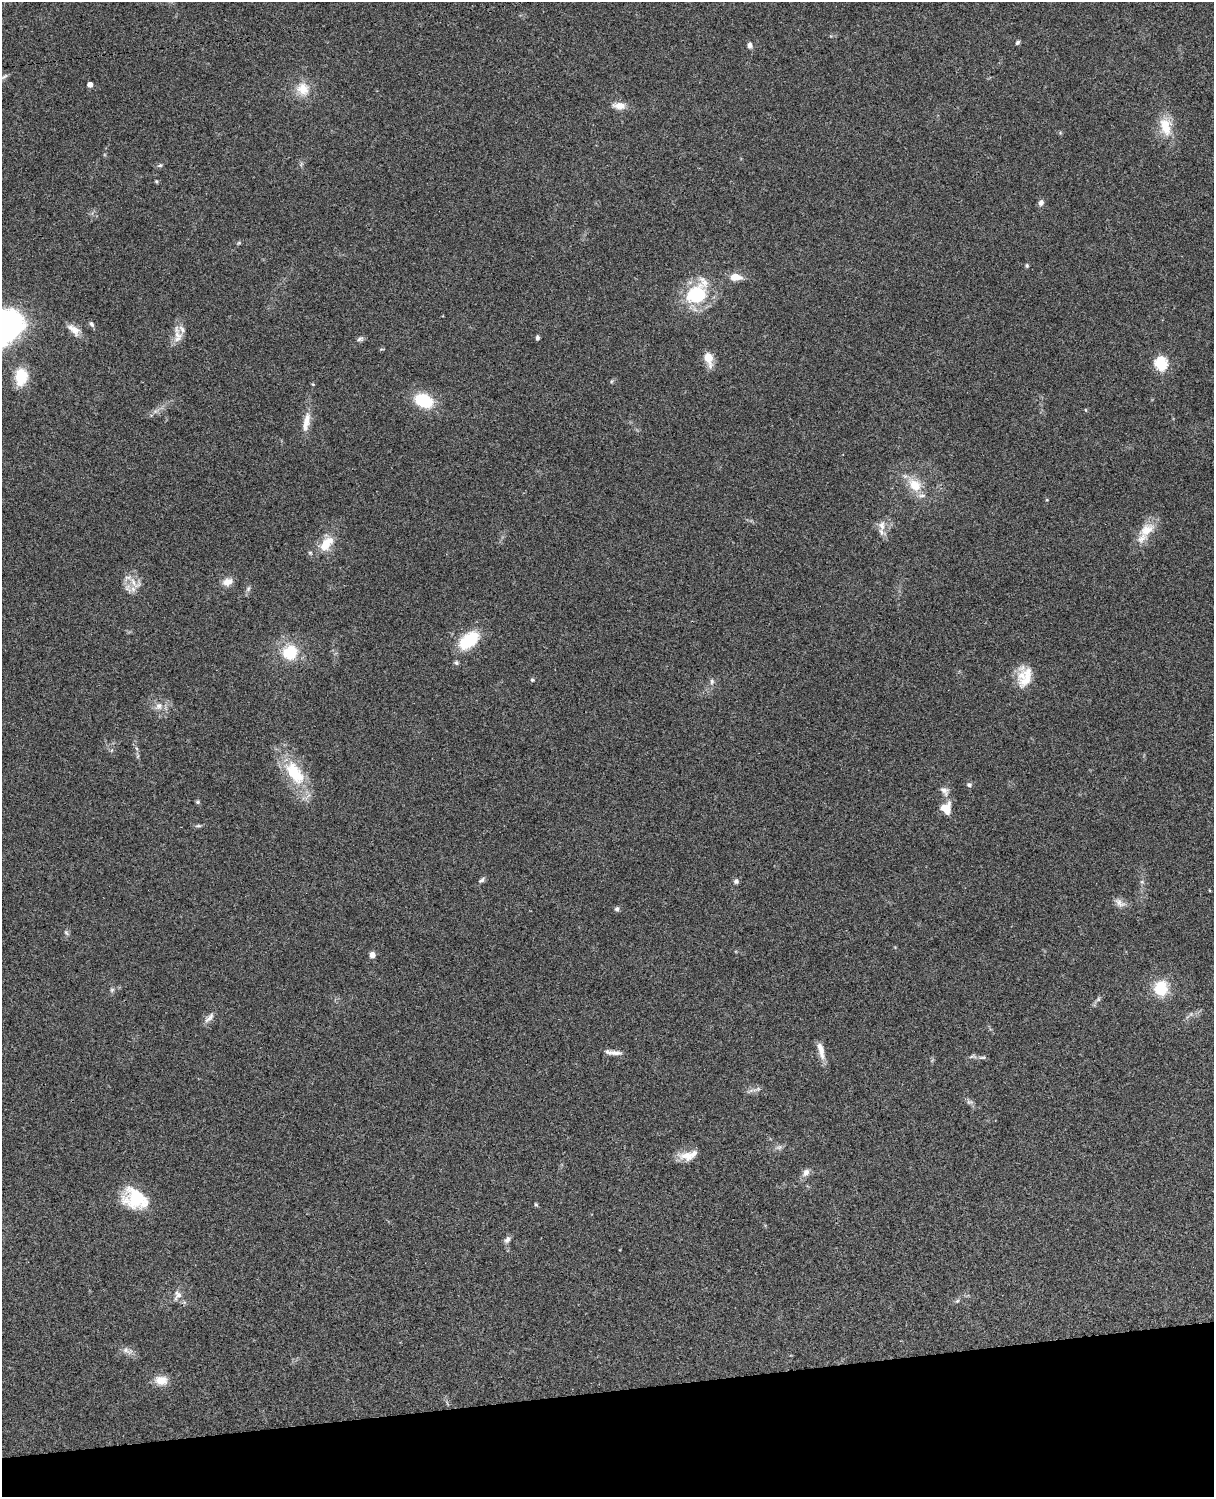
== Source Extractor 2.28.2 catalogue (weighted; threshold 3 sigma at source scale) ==
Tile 10 of 4 x 3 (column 2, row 3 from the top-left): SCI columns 1333-2544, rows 276-1770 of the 5086 x 4924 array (HDU 1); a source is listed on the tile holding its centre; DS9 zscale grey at full resolution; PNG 1216 x 1499 px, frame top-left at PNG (2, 2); no overlay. Shown black and unused: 7% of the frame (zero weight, under 3 of 4 exposures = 6% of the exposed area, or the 3 px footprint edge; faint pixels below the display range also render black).
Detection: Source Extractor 2.28.2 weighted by HDU 2 'WHT'; one run over the whole footprint, this tile lists its part. Background 0.0966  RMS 0.0063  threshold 0.0284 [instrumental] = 3 sigma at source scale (4.5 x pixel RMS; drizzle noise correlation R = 1.50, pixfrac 1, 0.05/0.05 arcsec/px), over >= 5 px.
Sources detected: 79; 6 inside a brighter listed object's ellipse — not listed separately; the other 73 listed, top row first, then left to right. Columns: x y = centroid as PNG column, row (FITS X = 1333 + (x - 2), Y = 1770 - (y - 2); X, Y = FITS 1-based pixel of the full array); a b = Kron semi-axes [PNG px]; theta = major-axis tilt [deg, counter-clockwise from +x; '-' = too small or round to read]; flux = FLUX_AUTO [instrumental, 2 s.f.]
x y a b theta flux
1018 42 6 4 46 1.3
750 45 7 5 -88 2.1
4 77 13 5 31 2.1
90 85 4 4 - 3.6
303 89 19 17 -62 11
619 106 17 9 -4 5.4
1165 126 26 15 -77 14
160 165 6 5 - 1
156 181 5 4 - 0.75
1041 203 8 7 - 2.2
239 243 6 5 - 0.82
1027 266 6 4 -89 0.87
735 277 13 8 -3 7.2
696 295 27 21 28 38
91 324 8 5 -57 1.6
75 330 16 11 -51 5.7
178 335 27 10 -79 7
537 338 5 4 - 1.4
360 339 10 6 23 1.6
708 359 17 9 -75 8.5
1161 363 6 6 - 76
21 377 19 13 85 17
313 384 4 4 - 0.63
423 401 20 13 -21 27
1086 410 5 3 - 0.5
155 411 7 5 -44 1.5
306 422 29 9 78 7.8
915 485 18 13 -49 13
882 525 15 9 90 5.2
1146 530 24 15 37 11
326 544 23 12 50 13
227 582 13 9 13 4.8
135 583 24 11 -36 8.3
248 589 9 4 55 1.4
469 640 23 13 40 28
290 652 13 12 - 25
456 662 6 5 - 1.2
1026 677 29 18 81 14
532 680 5 5 - 0.9
712 681 7 6 - 1.7
158 706 12 9 61 4.4
295 773 40 20 -55 29
969 785 7 6 - 1.4
944 791 15 10 -46 4
198 802 6 5 - 0.89
945 808 13 12 - 9.4
198 826 9 4 0 1.2
482 880 10 5 40 1.7
736 881 7 6 - 1.5
1142 882 6 4 -18 0.86
1120 903 17 9 -36 3.9
617 909 6 5 - 1.7
66 933 9 5 -52 1.3
372 955 5 5 - 4.1
1161 988 15 13 81 21
112 990 7 5 46 1.2
1098 999 7 5 61 1.2
209 1018 17 7 48 3.2
820 1048 21 8 -69 4.9
615 1053 18 6 -4 3.9
982 1057 12 4 0 1.6
751 1090 7 4 19 1.6
969 1102 9 5 -14 1.6
779 1147 8 6 12 1.9
687 1156 22 11 -2 8.2
806 1172 12 8 56 3.3
135 1198 29 21 -30 27
536 1204 6 4 -44 0.73
507 1240 10 7 54 2.3
177 1295 15 10 68 4.4
957 1301 6 4 43 1
127 1351 17 8 -20 3.7
161 1380 16 11 -5 7.6
Isophote crosses this tile's border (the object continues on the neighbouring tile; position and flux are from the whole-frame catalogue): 1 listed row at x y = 4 77